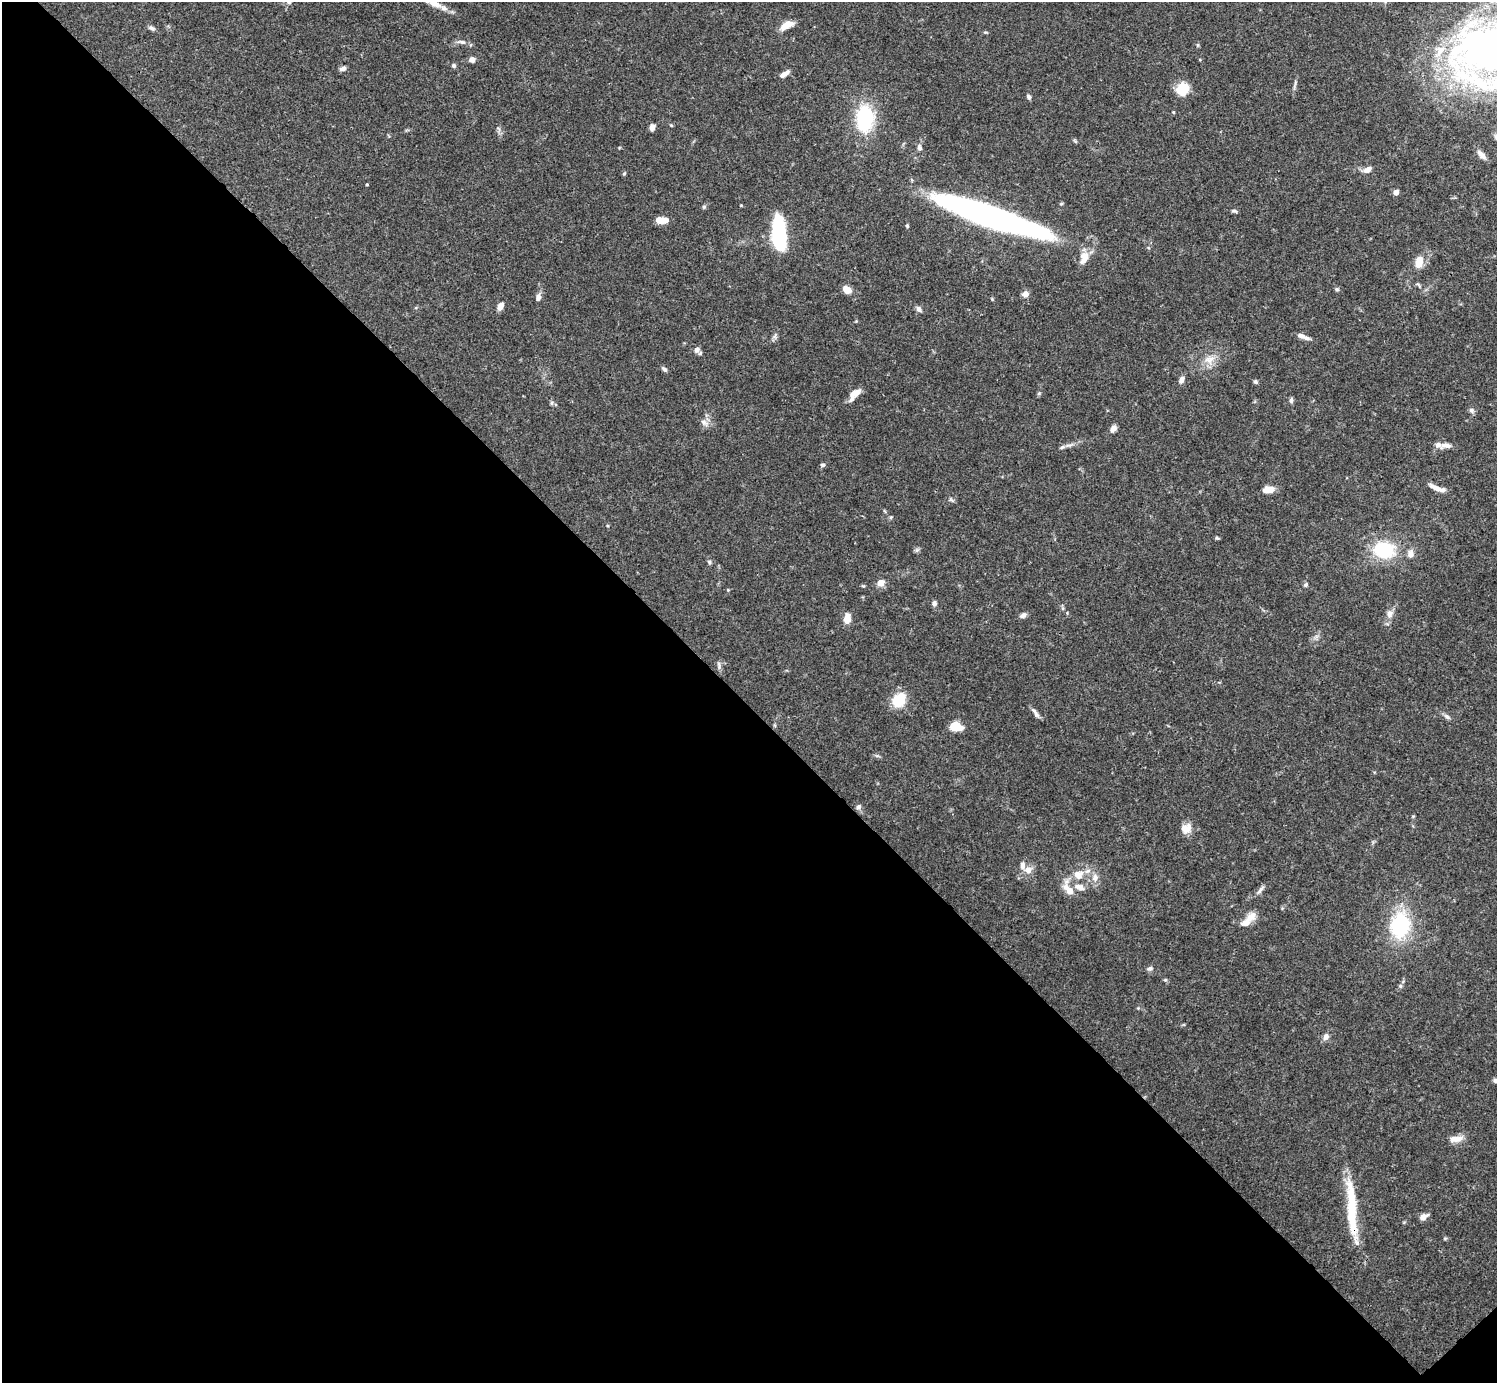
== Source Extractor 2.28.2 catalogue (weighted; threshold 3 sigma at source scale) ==
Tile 14 of 4 x 4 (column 2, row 4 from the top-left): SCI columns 1495-2989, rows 158-1538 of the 5982 x 5981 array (HDU 1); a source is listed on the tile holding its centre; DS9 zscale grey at full resolution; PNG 1499 x 1385 px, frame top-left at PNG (2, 2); no overlay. Shown black and unused: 49% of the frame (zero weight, under 3 of 4 exposures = <1% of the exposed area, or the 3 px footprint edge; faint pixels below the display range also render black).
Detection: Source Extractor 2.28.2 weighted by HDU 2 'WHT'; one run over the whole footprint, this tile lists its part. Background 0.0692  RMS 0.0032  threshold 0.0144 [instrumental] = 3 sigma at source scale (4.5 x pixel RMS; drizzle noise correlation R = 1.50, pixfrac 1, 0.05/0.05 arcsec/px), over >= 5 px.
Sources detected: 103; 1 inside a brighter object's white glare — not listed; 6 inside a brighter listed object's ellipse — not listed separately; the other 96 listed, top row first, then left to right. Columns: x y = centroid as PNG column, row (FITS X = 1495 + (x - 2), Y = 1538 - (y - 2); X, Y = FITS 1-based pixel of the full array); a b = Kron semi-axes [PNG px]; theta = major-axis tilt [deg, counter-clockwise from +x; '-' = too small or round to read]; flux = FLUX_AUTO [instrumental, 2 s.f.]
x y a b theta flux
435 4 27 9 -26 4.3
786 25 15 7 29 3.9
152 28 11 5 -23 0.86
985 32 6 3 -17 0.34
461 42 13 5 -9 1.3
1198 45 6 4 90 0.39
472 60 6 6 - 1.6
454 65 5 5 - 0.67
343 68 8 5 21 1
784 74 13 5 32 1.7
1485 79 148 36 -8 68
1295 83 7 4 72 0.56
1182 89 13 11 57 8.6
1029 97 6 5 - 0.77
1173 112 4 3 - 0.27
865 118 31 20 89 21
671 125 5 4 - 0.31
652 127 7 6 - 1.4
919 148 9 6 -81 0.99
1482 155 14 6 -46 2
1367 170 10 6 29 1.9
624 173 6 4 67 0.41
367 184 3 3 - 0.3
1396 192 4 4 - 2.7
704 207 6 4 87 0.52
1234 211 8 4 -17 0.56
988 216 103 18 -19 120
661 220 11 5 -2 4.6
907 226 4 4 - 0.43
779 234 29 11 -86 34
1084 258 20 11 70 3.6
1419 262 16 10 77 3.8
1418 285 8 3 -45 0.49
1337 289 6 4 -21 0.53
847 290 9 7 -35 3.2
1025 294 7 6 - 2
538 297 8 6 79 1.4
500 306 9 6 61 1.9
919 309 8 6 -52 1.1
775 336 10 4 85 0.8
1301 336 12 7 -17 1.4
697 350 8 7 - 1.5
1209 359 16 12 25 3.7
664 369 8 5 -43 0.77
1181 380 8 6 61 1.4
1255 382 6 5 - 0.61
1039 393 6 3 19 0.39
855 394 18 7 48 3
1291 400 8 5 85 0.72
552 403 6 4 89 0.56
1471 410 7 6 - 0.9
705 423 12 8 -38 1.7
1113 429 10 6 61 1.5
1446 445 15 8 4 2
1062 447 7 5 26 0.7
823 465 7 5 1 0.63
1435 487 18 6 -25 2.6
1269 490 12 6 4 3.8
952 500 9 3 -34 0.56
891 517 5 4 - 0.39
1217 538 5 4 - 0.44
917 550 6 6 - 0.63
1384 550 22 16 -7 18
1410 554 10 8 80 1.9
709 562 6 5 - 0.52
881 583 8 7 - 2.4
1306 585 5 5 - 0.67
728 590 4 3 - 0.29
934 603 7 6 - 0.95
1390 614 13 8 80 2.1
1023 615 9 6 33 1
847 619 11 7 83 3
719 665 11 5 -82 0.94
899 700 17 14 55 8.3
1036 713 15 5 -57 1.2
1447 717 11 5 -37 0.97
955 726 10 7 -12 8
858 807 7 6 - 0.96
1186 828 14 12 15 3.3
1028 870 10 9 - 2.5
1078 875 13 11 21 4.2
1095 877 10 9 - 2.1
1079 887 15 8 -18 2.4
1069 890 20 9 -58 4.4
1260 890 15 4 52 1.1
1251 917 15 11 45 2.9
1400 925 24 18 80 27
1150 969 8 6 21 0.76
1165 980 5 5 - 0.43
1400 986 5 5 - 0.55
1326 1037 9 7 58 1.4
1495 1080 6 5 - 1
1456 1139 19 8 7 2.6
1352 1211 60 12 -86 14
1423 1217 7 5 32 2.6
1445 1238 6 4 19 0.36
Overlapping masked pixels (flux is a lower limit): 1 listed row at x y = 1352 1211
Isophote crosses this tile's border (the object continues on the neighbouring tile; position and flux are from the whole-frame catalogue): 3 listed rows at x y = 435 4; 1485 79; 1495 1080